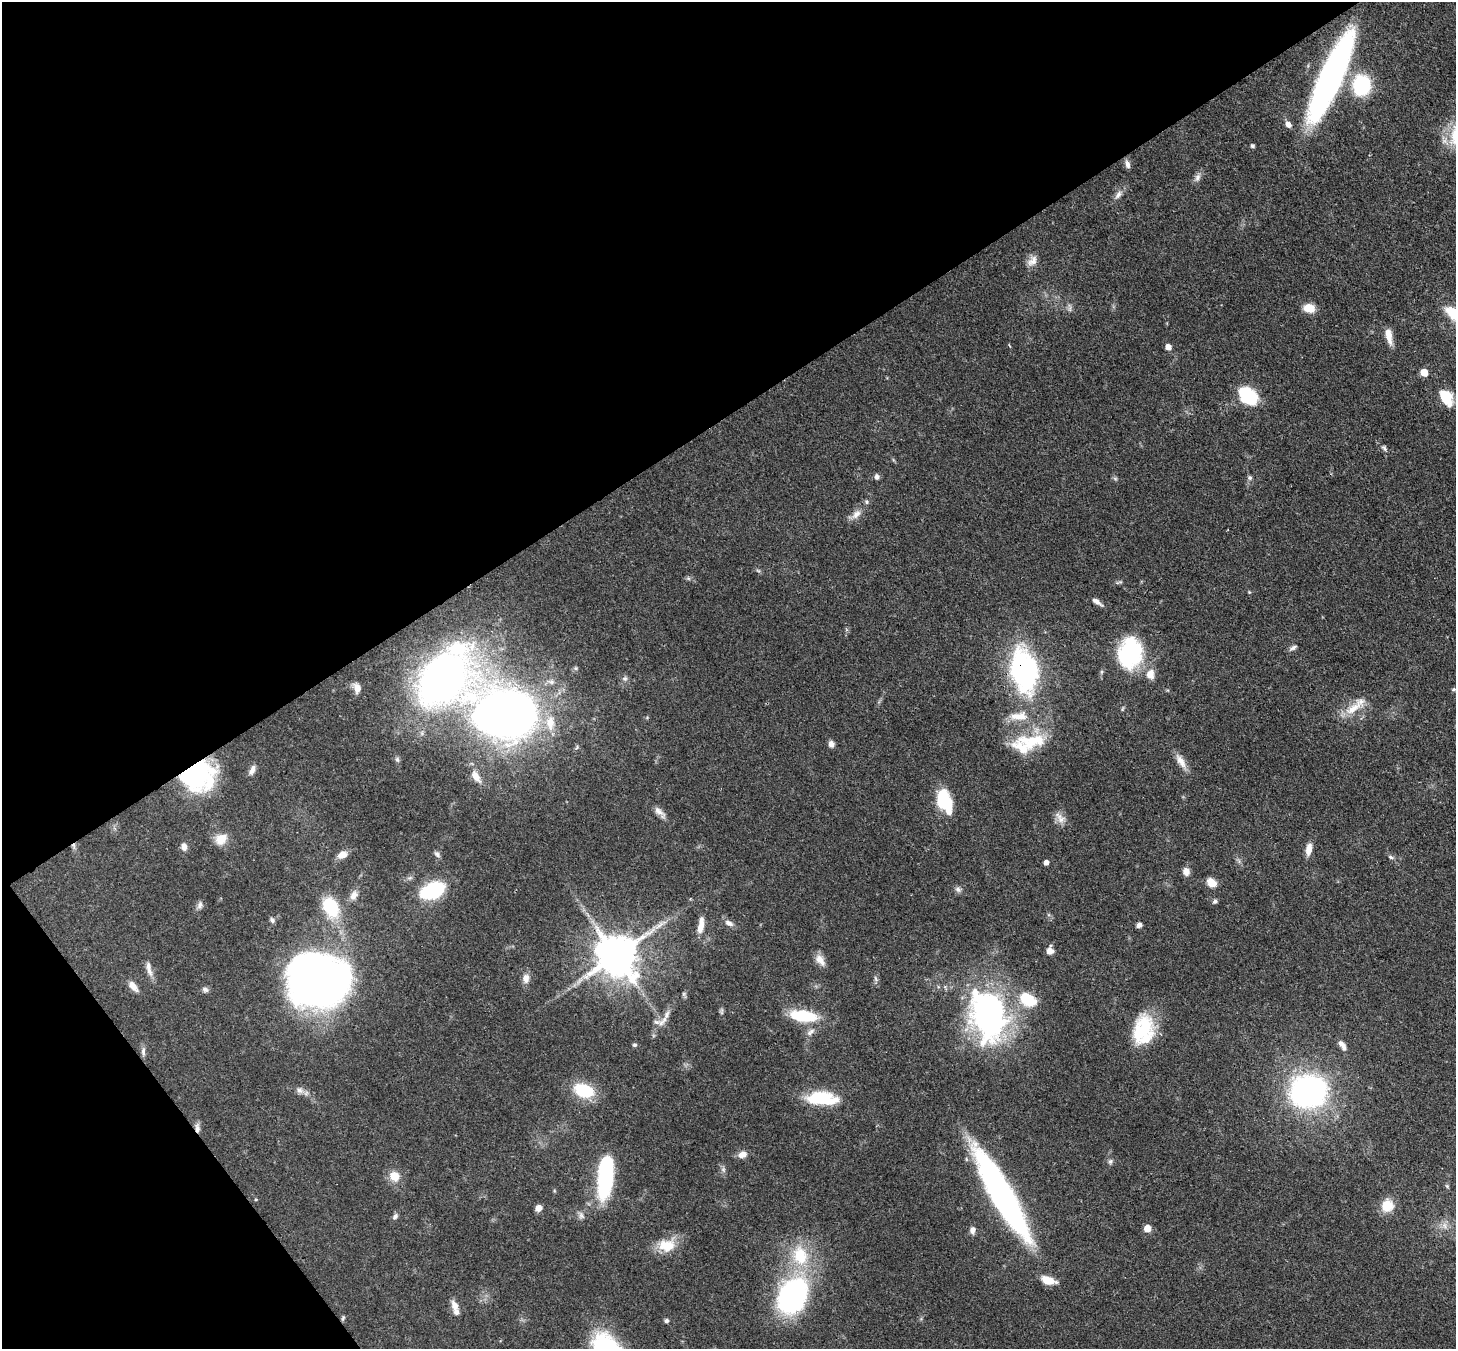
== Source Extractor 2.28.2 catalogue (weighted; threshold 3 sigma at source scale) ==
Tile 5 of 4 x 4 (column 1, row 2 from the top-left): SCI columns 79-1532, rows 3040-4386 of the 5970 x 5942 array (HDU 1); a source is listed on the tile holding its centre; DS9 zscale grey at full resolution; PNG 1458 x 1351 px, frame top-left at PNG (2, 2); no overlay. Shown black and unused: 35% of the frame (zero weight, under 3 of 4 exposures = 7% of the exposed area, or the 3 px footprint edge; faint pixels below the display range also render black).
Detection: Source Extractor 2.28.2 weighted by HDU 2 'WHT'; one run over the whole footprint, this tile lists its part. Background 0.0754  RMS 0.0038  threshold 0.0172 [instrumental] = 3 sigma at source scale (4.5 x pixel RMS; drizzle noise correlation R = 1.50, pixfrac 1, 0.05/0.05 arcsec/px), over >= 5 px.
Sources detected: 117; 2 inside a brighter object's white glare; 1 cosmic-ray / hot-pixel residue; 1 long thin detection or spike segment (spike, bleed or trail) — not listed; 7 inside a brighter listed object's ellipse — not listed separately; the other 106 listed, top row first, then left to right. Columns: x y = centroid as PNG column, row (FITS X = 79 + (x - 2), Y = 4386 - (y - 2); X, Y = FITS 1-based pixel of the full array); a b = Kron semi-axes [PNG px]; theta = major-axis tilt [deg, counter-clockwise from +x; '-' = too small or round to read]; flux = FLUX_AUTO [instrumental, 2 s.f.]
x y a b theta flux
1331 77 87 19 66 130
1361 85 17 14 86 29
1288 124 7 5 -57 2.1
1252 146 4 4 - 0.81
1127 164 10 6 -75 1.6
1197 177 10 7 70 1.6
1118 195 13 6 55 1.9
1032 261 16 10 48 2.9
1309 308 10 8 -4 6.4
1070 309 7 4 72 0.82
1389 336 20 7 -79 4.1
1168 347 5 4 - 3.2
1424 372 5 5 - 7.8
1248 396 22 16 -38 16
1446 397 18 11 -61 9.9
1384 448 8 5 -51 0.89
877 477 7 5 -86 1.2
1250 478 7 6 - 0.86
866 502 6 5 - 0.71
856 514 15 9 45 3
1249 592 4 4 - 0.32
1097 602 13 5 -36 1.8
1293 648 12 5 34 1.1
1130 653 29 21 78 41
1024 671 48 28 -79 68
1150 674 13 11 79 3.6
443 678 151 49 -30 430
625 679 7 7 - 1.1
551 682 8 7 - 1.2
357 688 11 7 -75 3
1454 689 5 5 - 0.58
1354 708 33 10 35 6.9
1122 709 6 4 71 0.47
1016 716 19 11 -1 5.2
1032 741 42 17 2 17
831 744 7 6 - 1.8
397 759 7 5 -74 0.91
1181 761 21 8 -58 3.7
252 770 14 6 63 1.8
196 773 33 29 39 49
476 777 15 8 -57 3.5
943 799 18 12 -89 18
660 812 20 7 -43 2.6
1060 818 18 9 -50 2.9
221 839 14 11 34 5.5
184 847 9 7 -80 1.8
1309 849 13 7 79 3.5
437 854 10 6 -50 1.1
342 855 10 7 27 3.2
1391 857 6 5 - 0.72
1046 862 4 4 - 1.9
1186 871 9 8 - 2.3
1211 882 10 8 -40 4.2
958 889 8 7 - 1.2
433 890 25 13 23 28
354 895 13 8 60 2.6
1215 901 6 5 - 0.9
200 905 11 6 71 1.4
331 907 21 15 -58 19
272 920 8 5 -63 0.87
729 923 13 7 -28 1.8
701 925 19 6 81 4.6
1139 925 6 5 - 1.5
1050 951 8 7 - 2.9
616 955 12 12 - 1500
820 960 16 9 -53 3.4
149 970 19 6 -67 2.6
526 978 11 8 -89 2.7
876 979 7 4 -71 0.74
320 981 42 38 -5 390
133 986 14 7 -50 3
205 989 8 6 -31 1.2
684 994 7 4 89 0.7
1028 999 19 13 -30 13
989 1015 45 30 -80 130
803 1016 25 10 -6 20
662 1021 20 6 48 3.1
1143 1030 35 24 79 21
810 1032 13 7 36 1.8
634 1045 5 5 - 0.76
1342 1045 14 6 -55 2.1
143 1051 12 6 90 1.3
300 1090 10 8 -28 1.9
584 1090 22 14 -19 15
1308 1091 27 23 13 120
822 1098 36 14 -3 18
197 1128 13 6 -86 1.8
742 1155 10 8 17 2.7
1110 1161 7 6 - 0.87
723 1169 7 5 -46 0.84
394 1176 14 13 - 4.9
605 1177 39 13 85 45
1002 1196 86 17 -60 140
1387 1206 13 12 - 7.4
538 1208 6 6 - 2.4
581 1215 11 6 -61 1.4
395 1216 10 6 58 1.1
1147 1228 5 5 - 5.2
972 1230 9 6 86 1.7
667 1245 21 16 8 9.4
800 1256 28 20 -79 18
1048 1280 15 8 -17 6.1
792 1296 27 19 60 99
455 1306 13 8 -69 3
343 1318 7 5 69 0.61
666 1321 5 4 - 0.96
Overlapping masked pixels (flux is a lower limit): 6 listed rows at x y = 1331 77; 1130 653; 1024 671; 196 773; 616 955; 197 1128